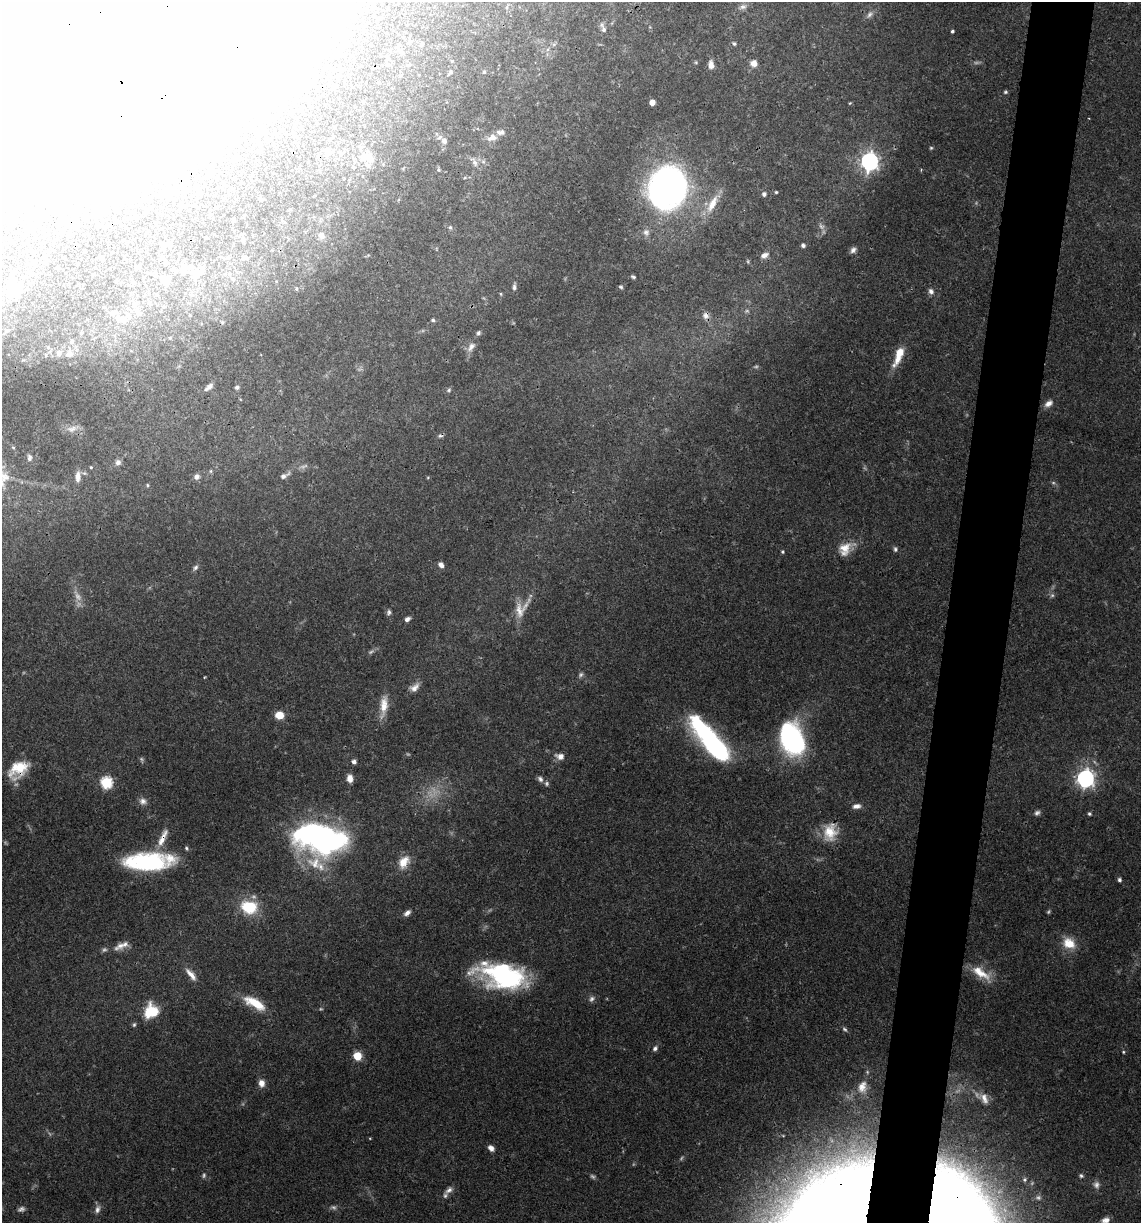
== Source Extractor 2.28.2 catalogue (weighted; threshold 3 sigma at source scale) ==
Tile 10 of 4 x 4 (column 2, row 3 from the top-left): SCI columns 1378-2516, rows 1225-2445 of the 4913 x 4894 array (HDU 1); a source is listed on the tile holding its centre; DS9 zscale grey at full resolution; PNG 1143 x 1225 px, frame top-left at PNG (2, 2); no overlay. Shown black and unused: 5% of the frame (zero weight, under 3 of 4 exposures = <1% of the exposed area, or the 3 px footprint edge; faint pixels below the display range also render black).
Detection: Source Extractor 2.28.2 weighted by HDU 2 'WHT'; one run over the whole footprint, this tile lists its part. Background 0.048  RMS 0.0028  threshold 0.0127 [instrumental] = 3 sigma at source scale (4.5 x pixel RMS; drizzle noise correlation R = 1.50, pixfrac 1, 0.05/0.05 arcsec/px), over >= 5 px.
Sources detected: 189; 25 too faint to see at this stretch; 17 inside a brighter object's white glare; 1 cosmic-ray / hot-pixel residue — not listed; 5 inside a brighter listed object's ellipse — not listed separately; the other 141 listed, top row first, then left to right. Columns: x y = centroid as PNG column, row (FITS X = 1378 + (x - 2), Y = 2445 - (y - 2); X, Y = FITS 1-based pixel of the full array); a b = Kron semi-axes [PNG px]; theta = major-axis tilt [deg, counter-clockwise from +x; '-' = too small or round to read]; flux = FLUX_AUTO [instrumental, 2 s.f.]
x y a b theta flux
507 7 6 3 72 0.33
743 7 12 7 20 1.4
603 28 13 5 -68 1.1
952 31 4 4 - 0.61
409 42 9 5 46 0.63
422 44 6 4 55 0.53
734 44 6 5 - 0.53
548 49 6 4 71 0.53
388 58 7 5 -47 0.61
696 62 5 4 - 0.34
754 63 8 7 - 2
386 64 6 5 - 0.53
711 65 9 6 -82 1.9
450 72 6 5 - 0.55
484 72 4 4 - 0.42
1005 92 5 4 - 0.45
652 102 5 4 - 2.6
850 103 5 3 - 0.27
440 137 8 5 28 0.7
492 138 13 9 17 2.4
444 141 6 5 - 1.1
931 148 5 4 - 0.36
328 151 10 10 - 2
340 153 7 6 - 0.91
365 157 18 11 -1 6.5
869 161 7 7 - 120
474 162 16 7 -63 1.7
483 162 7 4 -1 0.67
439 170 6 4 -72 0.46
667 188 32 27 63 130
776 192 3 3 - 0.34
764 194 5 5 - 0.9
260 199 5 4 - 0.36
712 204 29 10 61 5.7
450 227 7 6 - 0.7
646 232 11 9 -69 1.5
321 236 11 9 -56 1.6
243 240 7 6 - 0.63
163 244 8 6 -26 0.67
803 245 4 4 - 0.9
853 250 8 6 49 1.1
764 255 9 6 25 1.5
244 257 11 6 18 1.1
229 258 6 5 - 0.62
748 261 5 3 - 0.31
166 263 5 4 - 0.39
138 267 6 6 - 0.5
183 271 10 8 -44 1.6
31 273 7 5 -5 0.61
195 275 17 10 -64 2.8
633 277 5 4 - 0.48
168 278 15 13 0 2
116 281 4 4 - 0.3
514 287 9 5 88 0.84
621 287 5 4 - 0.46
931 291 8 6 -60 1.2
14 292 22 19 58 7.6
501 294 5 4 - 0.35
134 306 8 8 - 1.3
706 315 9 9 - 1.4
123 320 12 8 24 1.9
433 320 4 4 - 0.5
478 333 7 6 - 0.75
72 341 8 7 - 0.91
471 347 15 8 53 2
59 353 10 9 - 1.9
69 354 10 9 - 2.3
46 355 6 4 -89 0.39
898 356 26 8 68 5.8
209 387 13 6 39 1.5
237 387 6 5 - 0.69
449 390 7 5 42 0.56
1049 403 11 7 36 1.7
72 429 16 8 16 1.8
29 458 7 5 -90 0.85
118 462 8 7 - 1.1
91 467 4 3 - 0.29
211 471 5 5 - 0.42
78 476 14 7 88 2
284 476 13 5 30 1.3
196 477 8 7 - 1.3
428 477 5 3 - 0.25
147 485 5 4 - 0.4
845 548 22 15 41 5
895 549 7 5 -88 0.67
782 552 4 4 - 0.42
441 565 7 5 -46 1.3
195 568 9 5 42 0.84
521 609 33 15 54 5.6
389 612 7 6 - 0.79
407 619 6 5 - 1.1
581 675 8 6 46 0.69
414 687 13 9 34 2.1
384 706 29 9 83 4.5
279 715 7 6 - 5.3
792 740 27 18 -65 60
711 741 45 13 -52 72
560 756 11 7 -14 2
354 762 5 4 - 1
18 769 26 17 37 8.7
350 778 9 6 -81 2.1
1085 778 7 7 - 120
540 779 9 6 -50 1
106 782 6 6 - 34
143 801 10 9 - 1.6
857 806 11 6 6 1.6
1037 813 8 6 28 0.87
1089 814 4 4 - 0.56
830 832 22 17 79 7.1
163 838 27 8 66 3.6
322 842 65 32 -13 78
186 848 6 4 -64 0.48
149 862 44 15 1 40
404 862 18 12 57 4.4
1119 880 5 4 - 0.66
249 907 17 13 -11 13
407 913 9 5 39 1.3
1069 943 18 14 -30 5.3
120 945 19 9 39 2.3
981 973 30 12 -34 6.2
191 974 20 7 -51 2.4
505 977 54 23 -12 43
591 999 9 7 71 0.98
255 1003 26 10 -29 8.1
151 1011 16 15 - 8.8
134 1025 6 4 86 0.53
845 1029 7 5 -48 0.58
655 1048 7 6 - 0.84
1123 1052 4 4 - 0.33
357 1056 5 5 - 10
261 1083 9 7 -79 2.1
862 1087 19 14 76 4.4
984 1098 17 10 -56 2.5
370 1138 4 3 - 0.22
491 1148 7 5 -47 1.7
1081 1176 6 5 - 0.54
1025 1180 6 6 - 0.6
449 1190 12 7 38 1.5
21 1209 9 6 17 0.88
97 1209 12 7 71 1.4
1105 1220 13 9 33 2.3
Overlapping masked pixels (flux is a lower limit): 3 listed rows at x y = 706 315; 18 769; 163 838
Isophote crosses this tile's border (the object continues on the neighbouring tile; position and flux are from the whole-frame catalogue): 1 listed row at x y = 1105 1220